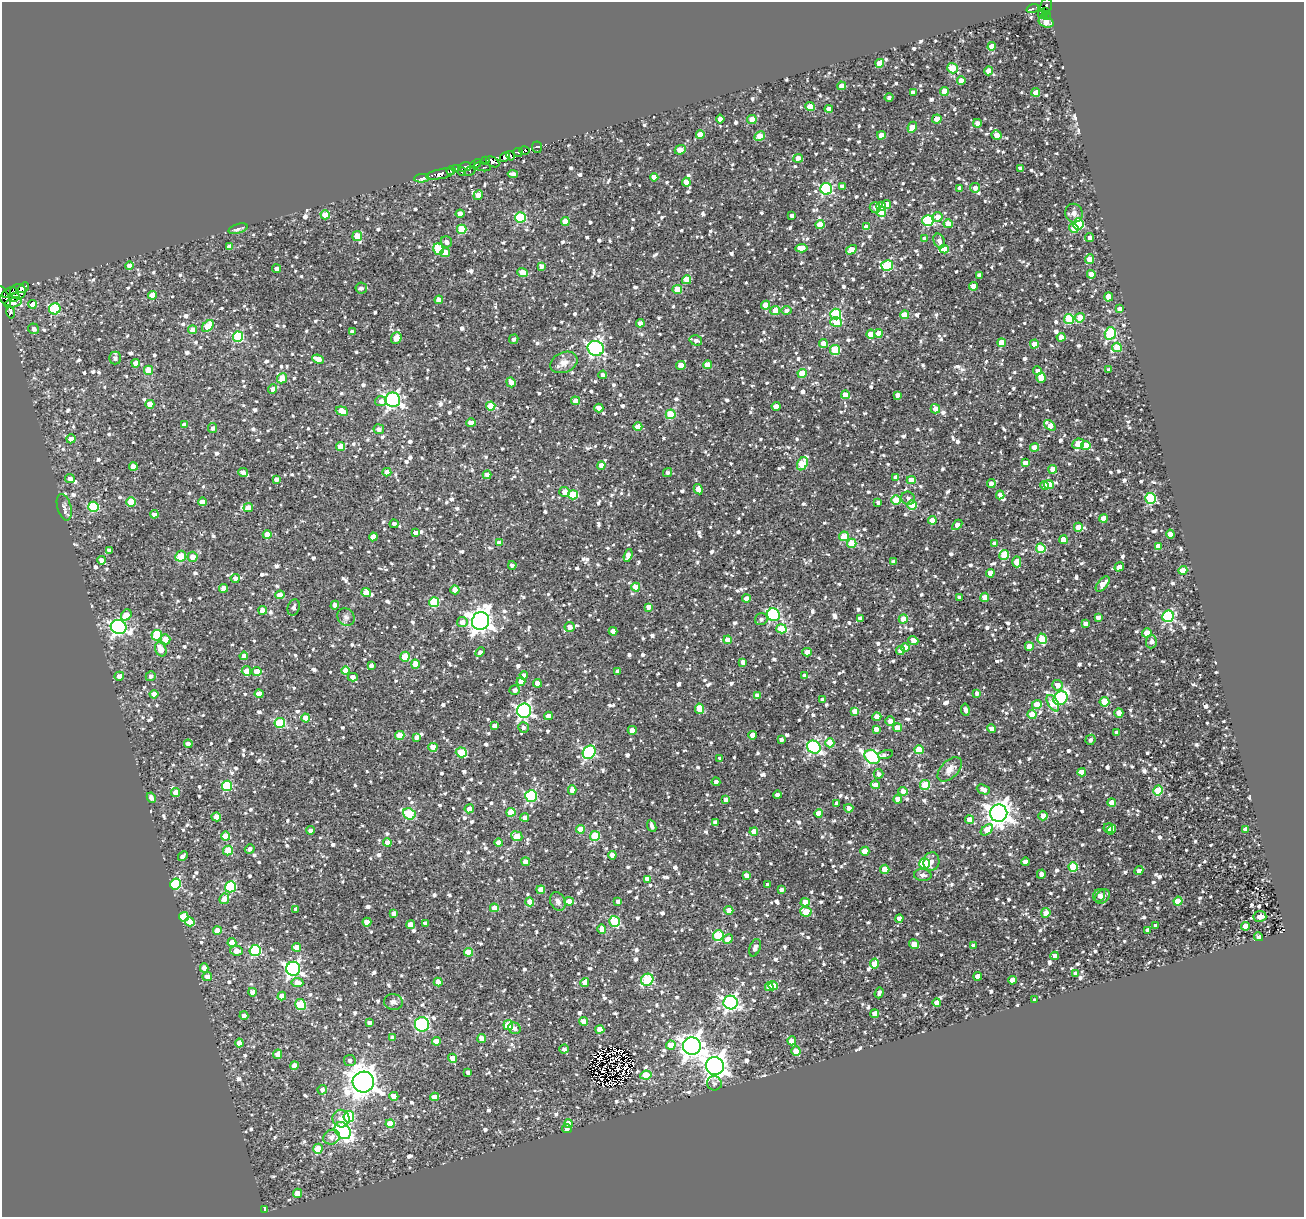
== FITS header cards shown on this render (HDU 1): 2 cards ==
NAXIS1  =                 1302
NAXIS2  =                 1215

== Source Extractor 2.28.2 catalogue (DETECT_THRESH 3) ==
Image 1302 x 1215 px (HDU 1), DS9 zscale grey, 1 PNG px = 1 image px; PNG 1306 x 1219 px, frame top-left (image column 1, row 1215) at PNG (2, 2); each listed source drawn as its Kron ellipse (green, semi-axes under 4 px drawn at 4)
Background 0.988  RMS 0.71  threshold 2.12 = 3 sigma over >= 5 px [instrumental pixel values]
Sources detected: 1565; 10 with non-positive FLUX_AUTO (blend fragments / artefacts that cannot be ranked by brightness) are neither listed nor drawn; of the other 1555, the 500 brightest by FLUX_AUTO listed and drawn (1055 fainter detections omitted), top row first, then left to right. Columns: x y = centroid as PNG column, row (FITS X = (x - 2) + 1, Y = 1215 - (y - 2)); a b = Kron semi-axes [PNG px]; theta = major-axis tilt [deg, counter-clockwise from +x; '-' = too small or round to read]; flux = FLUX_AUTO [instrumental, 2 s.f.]
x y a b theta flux
1046 6 8 5 83 730
1033 9 6 3 18 220
1045 12 4 3 - 300
1042 14 4 3 - 490
1046 15 4 3 - 390
1046 22 7 5 -16 730
992 46 4 4 - 550
880 63 4 4 - 880
952 68 5 5 - 1700
989 71 4 4 - 530
961 81 4 4 - 650
842 86 4 4 - 460
944 91 4 4 - 860
913 92 4 4 - 300
1036 92 4 4 - 560
889 98 4 4 - 180
810 107 5 4 - 910
829 109 4 4 - 660
720 119 4 4 - 410
752 119 5 4 - 790
937 119 4 4 - 630
977 123 4 4 - 260
912 127 6 4 64 810
700 135 4 4 - 860
881 135 4 4 - 590
996 135 5 4 - 470
760 136 6 4 29 1300
537 147 6 5 - 520
680 150 6 4 25 1100
524 151 5 3 - 1200
518 152 5 3 - 1100
510 156 5 3 - 1300
505 157 5 4 - 1700
798 158 5 4 - 410
485 160 4 3 - 350
493 162 7 4 -29 2300
476 164 6 4 24 960
465 167 6 4 16 620
483 167 8 3 -11 420
1021 168 4 4 - 220
456 169 3 3 - 460
451 171 4 3 - 720
462 171 4 3 - 290
470 171 6 3 30 430
440 174 14 5 11 3400
513 174 5 4 - 260
654 177 4 4 - 500
421 178 7 3 4 1900
686 182 4 4 - 560
842 186 4 4 - 190
960 188 4 4 - 180
975 188 5 4 - 250
826 189 6 6 - 6000
478 195 5 4 - 380
887 204 5 4 - 580
881 206 4 4 - 710
875 208 5 5 - 240
881 212 5 5 - 1200
1074 213 9 8 - 240
460 214 4 4 - 530
325 215 4 4 - 880
792 216 4 4 - 240
521 217 5 5 - 3600
938 217 5 5 - 680
565 221 4 4 - 960
928 221 5 5 - 3900
948 224 4 4 - 880
1078 224 5 5 - 2600
820 225 4 4 - 1100
867 227 4 4 - 560
1074 228 5 4 - 800
238 229 10 4 17 200
462 229 4 4 - 2200
357 236 5 5 - 740
1090 238 4 4 - 250
925 239 4 4 - 230
939 241 7 5 -65 210
446 242 6 5 - 220
230 247 4 4 - 570
801 248 6 4 5 570
438 249 6 5 - 2300
944 249 5 4 - 600
851 250 6 4 30 890
445 253 5 4 - 550
1089 259 5 4 - 820
887 265 6 5 - 3200
130 266 4 4 - 590
541 266 4 4 - 230
277 269 4 4 - 170
522 272 5 4 - 820
1091 274 4 4 - 770
979 275 4 4 - 220
687 280 4 4 - 1200
973 286 4 4 - 530
23 288 6 4 42 2100
361 288 6 5 - 190
677 289 5 4 - 920
9 292 8 3 24 1000
18 292 8 7 - 3400
153 295 4 4 - 620
4 296 11 5 -62 4300
14 297 6 3 7 2600
1109 297 5 4 - 840
439 300 4 4 - 490
13 303 9 4 19 32000
32 304 4 4 - 810
766 305 4 4 - 760
55 309 6 5 - 4000
1120 309 4 4 - 300
787 310 5 4 - 210
775 311 5 4 - 920
11 312 6 3 -77 2500
836 314 5 5 - 3700
904 315 4 4 - 1000
1080 318 5 5 - 780
1069 319 5 5 - 2600
836 322 6 5 - 1000
640 323 4 4 - 400
208 326 7 4 48 1800
34 329 5 5 - 200
193 330 4 4 - 470
352 332 4 3 - 170
878 333 4 4 - 670
1110 333 6 5 - 4400
871 334 4 4 - 730
238 337 5 5 - 3900
1061 337 4 4 - 500
396 338 6 5 - 610
514 339 5 4 - 160
696 340 6 5 - 230
1002 342 4 4 - 740
823 344 4 4 - 780
1034 344 4 4 - 810
1117 347 5 4 - 1400
596 348 8 7 - 12000
835 350 5 5 - 2600
115 358 6 6 - 190
318 359 6 4 -23 570
564 362 14 10 23 420
136 363 4 4 - 490
707 365 4 4 - 800
681 366 4 4 - 910
148 370 5 4 - 1100
1109 370 4 4 - 180
1037 371 4 4 - 270
802 373 4 4 - 1100
603 375 4 4 - 190
282 378 5 4 - 800
1041 378 5 4 - 870
511 382 5 4 - 300
272 389 4 4 - 250
845 395 4 4 - 800
897 395 4 4 - 230
393 400 7 7 - 14000
381 401 6 5 - 240
576 401 4 4 - 520
150 404 4 4 - 750
491 406 4 4 - 1200
776 406 4 4 - 480
599 408 4 4 - 400
935 409 5 4 - 410
342 411 6 4 -19 850
671 414 5 4 - 2300
471 423 5 4 - 330
185 424 4 4 - 260
1050 425 6 4 -38 550
638 427 4 4 - 800
213 428 5 4 - 180
379 429 5 5 - 210
71 439 4 4 - 430
1078 444 6 5 - 620
1086 445 4 4 - 1300
340 447 4 4 - 790
1035 448 4 4 - 710
1025 463 4 4 - 440
802 464 7 5 60 2300
601 465 4 4 - 460
133 466 4 4 - 430
1053 469 4 4 - 560
243 472 5 4 - 210
387 472 4 4 - 410
668 473 5 4 - 160
487 475 4 4 - 430
896 477 4 4 - 280
70 479 5 4 - 270
276 479 4 4 - 200
911 480 4 4 - 880
991 484 4 4 - 370
1045 485 4 4 - 330
1049 485 5 4 - 970
698 489 5 4 - 360
565 492 5 5 - 550
573 495 5 4 - 2000
1000 495 4 4 - 350
908 498 7 6 - 160
1150 498 5 5 - 4000
896 500 5 5 - 1900
131 502 5 4 - 1500
202 502 4 4 - 490
878 502 4 3 - 160
912 505 4 4 - 1800
64 507 14 7 -74 210
94 507 5 5 - 3000
248 508 4 4 - 460
154 514 4 4 - 320
1104 518 4 4 - 590
932 520 4 4 - 590
394 524 4 4 - 200
957 525 6 4 46 460
1078 527 4 4 - 770
415 533 4 4 - 250
1170 534 4 4 - 480
267 535 4 4 - 960
844 536 5 5 - 1500
373 537 4 4 - 660
1063 540 4 4 - 800
499 543 4 4 - 370
852 543 5 4 - 1600
995 543 4 4 - 250
1158 546 4 4 - 540
1041 548 5 4 - 2100
109 551 4 4 - 180
628 555 6 4 71 460
1004 555 5 4 - 1900
181 556 6 5 - 1100
193 557 5 5 - 570
101 560 4 4 - 220
893 562 4 4 - 210
1017 562 5 4 - 740
512 565 4 3 - 190
1119 567 5 3 - 270
1183 570 4 4 - 1000
990 573 4 4 - 580
235 578 4 4 - 210
1103 584 9 5 50 490
636 587 4 4 - 800
224 588 4 4 - 480
455 590 4 4 - 560
366 593 4 4 - 590
280 595 4 4 - 580
959 597 4 3 - 200
985 597 4 4 - 460
746 599 4 4 - 370
434 602 5 5 - 2600
335 605 4 4 - 290
294 607 8 6 72 190
648 607 4 4 - 310
263 610 4 4 - 550
126 615 6 4 50 580
773 615 6 6 - 6500
1168 616 6 5 - 6400
346 617 9 8 - 190
1098 617 4 4 - 290
860 618 4 4 - 300
761 619 6 6 - 170
903 619 4 4 - 990
480 621 9 8 - 43000
462 622 5 5 - 440
1085 624 4 4 - 280
118 627 8 7 - 13000
570 627 5 5 - 400
781 629 5 4 - 1800
613 631 4 4 - 540
1147 633 4 4 - 920
157 635 5 5 - 2400
165 639 5 5 - 570
1042 639 5 4 - 1900
728 640 4 4 - 760
913 640 5 4 - 320
1151 642 6 5 - 230
1029 646 4 4 - 710
905 648 4 4 - 780
161 649 7 5 -65 700
900 651 4 4 - 520
480 652 5 4 - 180
807 652 4 4 - 800
244 656 4 4 - 410
405 657 5 4 - 1300
743 662 4 4 - 280
415 664 4 4 - 560
371 665 4 3 - 170
246 671 5 4 - 470
257 671 4 4 - 520
345 671 4 4 - 870
618 672 4 4 - 200
524 675 4 4 - 190
119 676 5 4 - 270
151 676 5 5 - 170
805 676 4 4 - 300
353 677 5 4 - 270
521 681 4 4 - 440
537 683 4 4 - 460
1057 685 5 5 - 450
515 690 5 5 - 230
977 693 4 4 - 200
154 694 4 4 - 510
259 694 4 4 - 690
757 695 4 4 - 340
1061 698 7 6 - 6900
823 700 4 4 - 260
1104 702 5 5 - 1500
1053 703 9 5 -59 1600
1037 705 5 4 - 820
700 709 5 4 - 1000
965 710 6 4 -80 180
524 711 7 7 - 13000
855 711 4 4 - 660
1119 713 5 4 - 610
1032 715 4 4 - 920
549 716 4 4 - 420
877 717 4 4 - 700
306 718 4 4 - 670
890 721 5 4 - 310
280 723 5 5 - 2700
495 726 4 4 - 430
523 727 5 5 - 160
898 728 4 4 - 830
992 728 4 4 - 480
876 729 4 3 - 270
632 730 4 4 - 570
1116 733 4 3 - 190
400 735 4 4 - 1300
753 735 4 4 - 600
417 737 4 4 - 250
782 739 4 3 - 200
1090 740 5 5 - 160
830 743 4 4 - 990
188 744 4 4 - 250
433 747 4 4 - 470
814 747 7 6 - 7100
919 750 4 4 - 1800
461 752 5 5 - 1900
589 752 7 6 - 6300
885 755 7 3 17 200
872 757 8 6 -39 8300
720 759 4 3 - 160
950 769 15 8 45 490
1082 772 4 4 - 690
879 774 5 5 - 190
716 782 4 4 - 210
875 785 5 4 - 480
925 785 5 5 - 2700
227 786 5 5 - 3100
983 789 7 4 -23 320
572 790 4 4 - 370
1158 790 5 4 - 2200
903 791 4 4 - 460
176 793 4 4 - 580
777 795 4 3 - 220
531 796 6 6 - 5600
151 798 5 4 - 190
726 799 4 4 - 290
898 799 4 4 - 830
836 803 4 3 - 160
1112 803 4 4 - 430
849 808 4 4 - 300
469 809 4 4 - 400
511 812 4 4 - 1600
819 813 4 4 - 680
999 813 9 8 - 46000
409 814 6 5 - 3400
1043 816 4 4 - 750
216 817 4 4 - 580
525 817 4 4 - 240
970 820 4 4 - 730
715 822 4 3 - 180
652 826 6 3 -66 170
1108 828 5 5 - 270
580 829 4 4 - 750
1246 829 4 4 - 360
310 830 4 4 - 230
987 830 7 4 37 950
1112 830 5 4 - 250
754 832 4 4 - 590
225 836 4 4 - 1100
517 836 6 5 - 1200
595 836 5 5 - 2400
387 843 4 4 - 500
499 843 4 4 - 580
250 849 5 4 - 180
228 851 5 4 - 1900
865 851 4 4 - 680
612 855 4 4 - 550
183 856 5 4 - 170
526 862 4 4 - 730
931 862 9 8 - 280
1025 862 4 4 - 490
924 863 5 5 - 4200
1073 867 4 4 - 2400
885 869 4 4 - 990
1139 871 4 4 - 190
1041 874 4 4 - 260
747 875 4 4 - 550
923 875 9 6 -3 230
647 879 4 4 - 500
175 884 5 5 - 3700
767 884 3 3 - 160
230 887 5 5 - 4700
541 890 4 4 - 630
781 890 4 3 - 160
1099 895 7 5 58 180
1102 897 8 6 45 190
224 899 5 4 - 560
569 901 4 4 - 510
618 901 4 4 - 200
1178 901 4 4 - 1200
530 902 4 4 - 780
558 902 9 7 -64 220
805 902 4 4 - 510
494 908 4 4 - 720
296 909 4 3 - 180
729 910 4 4 - 690
806 912 6 5 - 1300
394 913 4 4 - 260
1046 913 5 4 - 740
1260 916 6 5 - 600
184 917 5 4 - 1600
899 918 4 4 - 300
614 921 5 5 - 2800
190 922 5 4 - 860
367 922 4 4 - 650
425 923 4 3 - 160
411 925 4 4 - 660
1156 925 4 3 - 190
1245 926 4 4 - 430
602 929 5 4 - 320
217 930 4 4 - 570
1148 930 4 4 - 290
718 936 5 5 - 3700
1258 937 4 3 - 290
728 939 5 4 - 460
232 942 4 4 - 650
914 944 5 4 - 560
974 945 4 3 - 190
296 947 4 4 - 560
755 948 9 5 70 240
255 950 6 5 - 4500
236 951 6 5 - 440
468 952 4 4 - 820
1055 956 4 4 - 290
874 964 5 4 - 950
204 968 4 4 - 260
293 969 7 7 - 13000
1075 974 4 4 - 200
978 976 4 4 - 600
207 977 5 4 - 350
647 980 6 5 - 2800
1012 980 4 4 - 590
438 982 4 4 - 500
297 983 6 4 -6 740
585 983 4 4 - 540
773 986 4 4 - 890
769 987 4 4 - 680
252 992 4 4 - 290
879 993 6 3 71 190
282 996 4 4 - 470
1035 1000 4 4 - 170
393 1002 9 8 - 200
731 1002 7 7 - 13000
937 1002 4 4 - 560
301 1005 5 5 - 2500
875 1014 4 4 - 520
244 1015 4 4 - 200
583 1021 5 4 - 530
369 1023 4 4 - 210
422 1024 7 7 - 6700
508 1025 5 5 - 2500
515 1028 6 5 - 210
600 1030 4 4 - 830
393 1038 4 4 - 280
482 1038 4 4 - 700
436 1041 4 4 - 600
792 1041 4 4 - 810
239 1043 4 4 - 440
671 1045 4 4 - 740
692 1046 9 9 - 39000
564 1049 5 4 - 180
796 1051 4 4 - 950
278 1054 5 4 - 350
452 1058 4 4 - 550
350 1060 5 5 - 180
294 1066 4 4 - 450
715 1066 9 9 - 42000
468 1072 4 3 - 170
646 1075 5 4 - 1300
363 1082 11 10 - 62000
714 1083 7 7 - 160
322 1090 5 4 - 200
394 1096 4 4 - 470
435 1097 4 4 - 390
349 1117 5 5 - 2900
341 1119 9 8 - 460
390 1124 4 4 - 1500
568 1124 4 4 - 840
567 1129 5 4 - 160
343 1131 9 7 -51 10000
332 1137 8 7 - 270
318 1149 5 4 - 1200
297 1193 5 4 - 560
265 1209 4 4 - 830
At the frame edge (FLAGS 8, measured only in part): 1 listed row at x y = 4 296
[1055 fainter detections neither listed nor drawn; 10 non-positive-flux detections neither listed nor drawn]